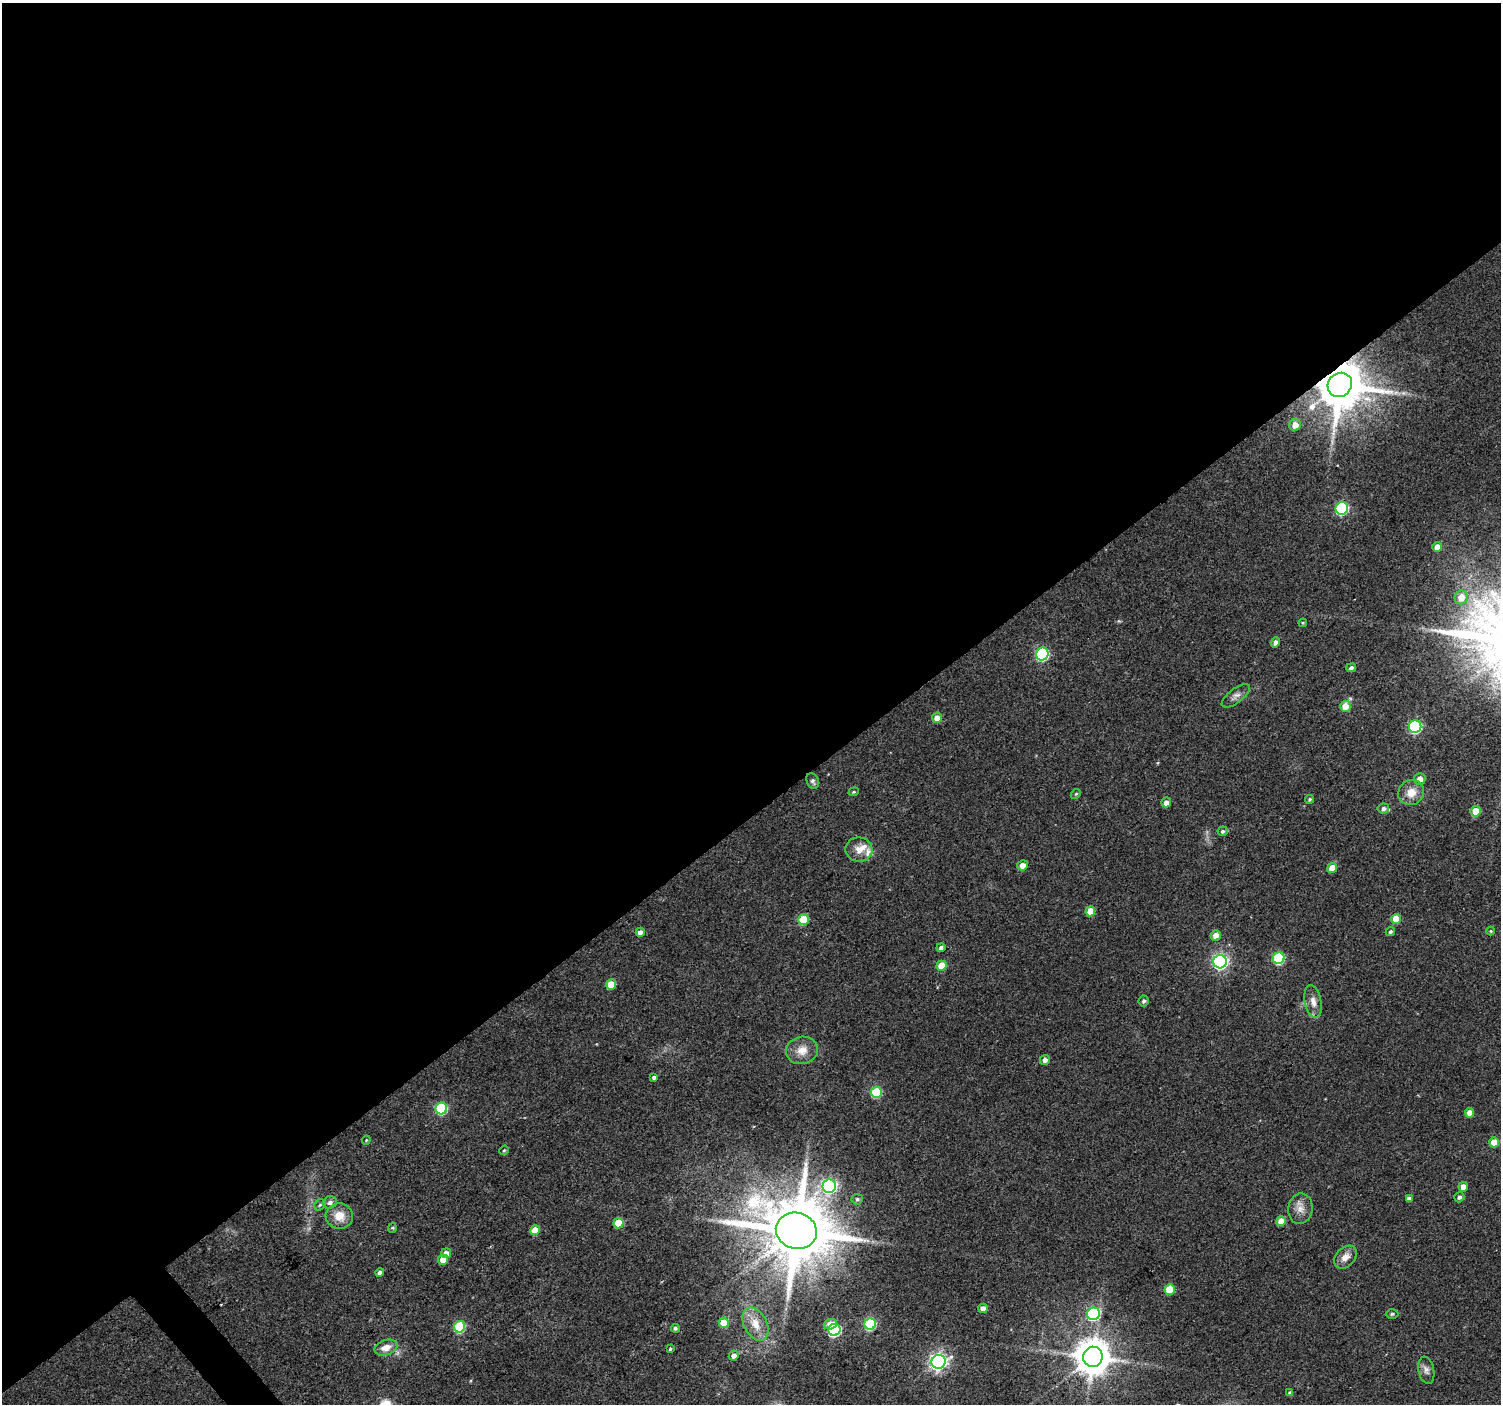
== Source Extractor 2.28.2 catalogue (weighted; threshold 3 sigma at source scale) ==
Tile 2 of 4 x 4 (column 2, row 1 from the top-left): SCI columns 1502-3000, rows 4408-5809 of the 5997 x 5948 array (HDU 1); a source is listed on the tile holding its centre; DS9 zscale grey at full resolution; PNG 1503 x 1406 px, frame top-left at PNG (2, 3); each listed source drawn as its Kron ellipse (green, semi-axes under 4 px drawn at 4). Shown black and unused: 58% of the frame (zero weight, under 2 of 3 exposures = <1% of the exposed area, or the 3 px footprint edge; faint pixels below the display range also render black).
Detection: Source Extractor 2.28.2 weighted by HDU 2 'WHT'; one run over the whole footprint, this tile lists its part. Background 0.0622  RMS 0.0073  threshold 0.0327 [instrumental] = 3 sigma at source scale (4.5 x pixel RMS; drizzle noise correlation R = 1.50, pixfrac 1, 0.0396/0.0396 arcsec/px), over >= 5 px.
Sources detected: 89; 1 long thin detection or spike segment (spike, bleed or trail) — neither listed nor drawn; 3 inside a brighter listed object's ellipse — not listed separately; the other 85 listed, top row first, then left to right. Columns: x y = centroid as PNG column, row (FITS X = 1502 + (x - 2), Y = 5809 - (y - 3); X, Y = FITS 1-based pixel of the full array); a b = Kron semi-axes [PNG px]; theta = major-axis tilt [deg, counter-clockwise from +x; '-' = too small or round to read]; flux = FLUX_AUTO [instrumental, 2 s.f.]
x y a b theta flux
1340 385 13 11 42 4300
1295 425 6 5 - 7.9
1342 508 6 6 - 82
1437 547 5 4 - 6
1461 597 7 6 - 11
1303 623 4 4 - 0.84
1275 642 5 4 - 3.2
1042 654 6 6 - 92
1351 668 5 4 - 2
1236 696 17 7 37 4
1345 706 5 5 - 11
937 718 5 5 - 7.1
1415 727 6 6 - 97
1420 779 6 5 - 5.3
813 781 8 6 -65 1.9
854 792 5 4 - 0.87
1411 792 13 12 - 10
1076 794 5 4 - 0.91
1310 799 4 4 - 1.1
1166 802 5 5 - 4.4
1383 808 6 5 - 2.5
1476 811 5 5 - 15
1223 831 5 5 - 1.7
859 849 13 12 - 8.4
1022 865 5 5 - 5.5
1332 868 5 5 - 9.8
1090 911 5 5 - 11
803 919 5 5 - 22
1396 919 5 5 - 17
1491 931 4 4 - 0.75
640 932 4 4 - 3.4
1390 932 5 4 - 1.5
1216 935 5 5 - 7.6
941 948 4 4 - 2.4
1279 958 6 5 - 57
1220 962 6 6 - 200
941 966 5 5 - 16
611 984 5 5 - 14
1144 1001 5 5 - 1.6
1313 1002 17 8 -79 6.2
802 1050 16 13 13 9.7
1045 1060 5 5 - 3.7
654 1077 4 3 - 1.7
876 1092 5 5 - 45
441 1108 6 5 - 62
1470 1113 5 4 - 7.4
366 1140 4 4 - 0.74
1494 1142 5 5 - 12
504 1150 5 4 - 0.9
829 1186 7 6 - 170
1463 1187 5 4 - 6.1
1459 1197 5 4 - 2.1
857 1199 5 5 - 1.6
1409 1199 4 4 - 3.1
330 1202 7 6 - 2.9
320 1205 6 5 - 1.4
1300 1209 15 12 81 7.1
339 1216 13 12 - 12
1281 1221 5 5 - 11
618 1223 5 5 - 20
392 1228 4 4 - 0.86
535 1230 5 4 - 12
796 1231 21 18 -16 7600
446 1253 5 5 - 5.6
1345 1257 13 9 45 6.4
443 1260 5 5 - 9.3
380 1272 4 4 - 2.5
1170 1289 5 5 - 24
983 1308 5 4 - 4.4
1094 1314 6 6 - 79
1392 1314 6 4 2 1.3
724 1323 5 5 - 17
755 1324 18 11 -63 12
830 1324 6 5 - 7.8
870 1324 6 5 - 62
459 1327 6 5 - 54
675 1328 4 4 - 1.6
834 1330 6 6 - 110
386 1348 11 7 19 7.9
670 1349 4 3 - 1
734 1356 5 4 - 3.9
1093 1357 10 10 - 1800
938 1362 7 7 - 280
1426 1370 14 8 -79 3.7
1290 1393 4 4 - 2.2
Overlapping masked pixels (flux is a lower limit): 1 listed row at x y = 1340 385